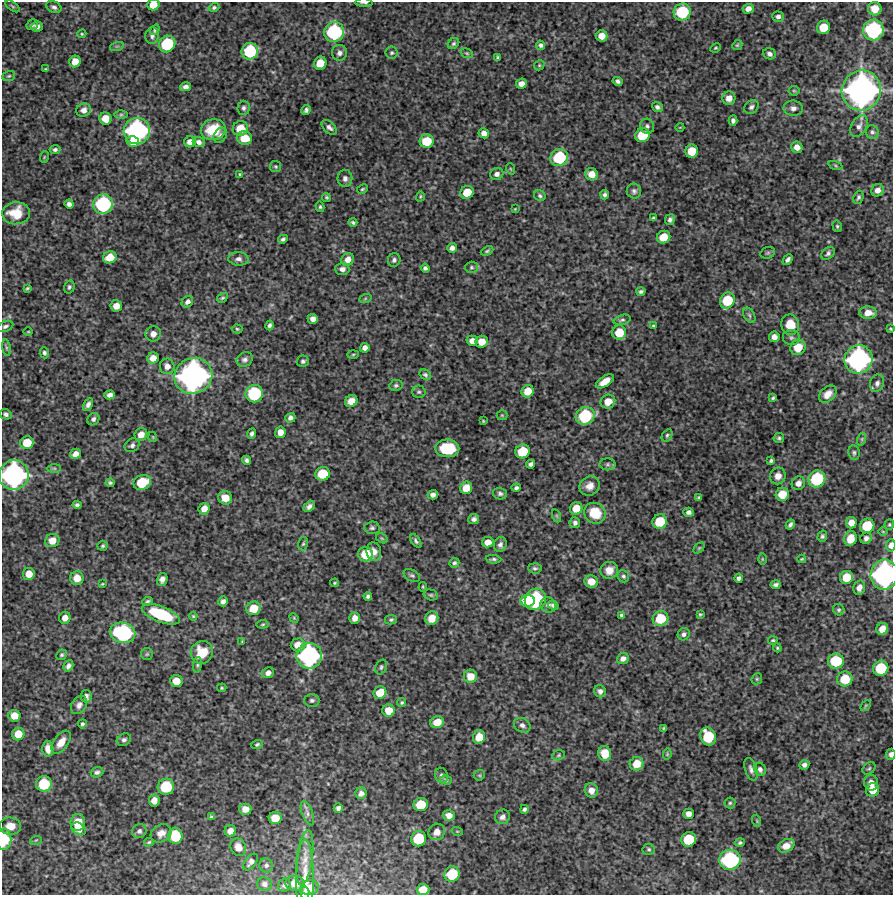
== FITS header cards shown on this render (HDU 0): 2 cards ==
NAXIS1  =                  891 /Length X axis
NAXIS2  =                  893 /Length Y axis

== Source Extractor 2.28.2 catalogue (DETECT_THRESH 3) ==
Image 891 x 893 px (HDU 0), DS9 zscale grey, 1 PNG px = 1 image px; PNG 895 x 897 px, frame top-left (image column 1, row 893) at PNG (2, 2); each listed source drawn as its Kron ellipse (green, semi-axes under 4 px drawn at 4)
Background 4770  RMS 170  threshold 503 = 3 sigma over >= 5 px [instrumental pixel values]
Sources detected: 374; all 374 listed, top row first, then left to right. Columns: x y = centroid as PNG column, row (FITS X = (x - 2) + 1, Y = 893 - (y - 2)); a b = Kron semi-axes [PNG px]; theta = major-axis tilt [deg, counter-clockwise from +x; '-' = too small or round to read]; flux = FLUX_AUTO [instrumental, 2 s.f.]
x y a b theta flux
364 3 8 3 -2 2.4e+04
153 5 6 5 - 1.3e+05
13 6 8 3 -35 1.5e+04
54 7 8 5 -26 3.2e+04
214 7 5 4 - 1.9e+04
748 9 5 5 - 6.6e+04
875 9 7 6 - 1.1e+05
682 12 8 8 - 5.4e+05
778 16 6 5 - 3.2e+04
32 25 6 5 - 2.6e+04
37 26 6 5 - 4.3e+04
823 27 7 6 - 2.3e+05
155 30 5 4 - 1.7e+04
873 30 10 10 - 1.0e+06
334 32 10 9 - 9.0e+05
82 34 4 4 - 1.2e+04
152 36 8 6 83 4.0e+04
602 36 6 5 - 1.0e+05
167 44 8 8 - 5.6e+05
454 44 6 5 - 2.2e+04
541 45 4 4 - 2.9e+04
737 45 5 4 - 1.5e+04
117 46 7 4 18 2.1e+04
716 48 5 3 - 1.3e+04
250 51 8 8 - 5.5e+05
339 53 8 7 - 4.3e+04
392 53 6 6 - 2.3e+04
467 53 6 4 -21 1.5e+04
769 54 6 5 - 3.8e+04
498 58 4 3 - 1.9e+04
75 61 6 5 - 1.2e+05
320 63 6 6 - 1.8e+05
539 65 5 4 - 1.4e+04
46 69 3 2 - 1.1e+04
9 76 6 5 - 2.0e+04
618 81 5 4 - 3.0e+04
521 84 5 5 - 6.9e+04
185 87 5 4 - 4.3e+04
861 90 20 19 - 4.0e+06
794 91 5 5 - 1.5e+04
729 98 6 6 - 8.7e+04
657 107 6 4 -39 3.0e+04
751 107 8 6 40 3.3e+04
243 108 7 6 - 3.0e+04
793 108 9 7 -7 5.3e+04
84 110 7 6 - 5.6e+04
306 110 5 4 - 2.8e+04
121 115 6 4 1 1.6e+04
105 119 6 6 - 1.4e+05
733 121 5 4 - 3.2e+04
647 126 7 7 - 3.4e+04
859 126 12 7 62 5.0e+04
329 127 9 5 -43 4.2e+04
680 127 4 3 - 8.2e+03
240 129 8 7 - 2.1e+05
213 130 12 10 12 3.0e+05
137 131 13 13 - 1.7e+06
872 132 7 6 - 2.8e+04
484 133 5 5 - 5.9e+04
220 135 8 6 58 3.2e+04
642 135 7 7 - 3.3e+05
244 138 7 6 - 1.9e+05
133 141 6 5 - 1.4e+05
427 141 7 6 - 2.6e+05
190 142 6 5 - 7.0e+04
199 142 6 5 - 4.7e+04
797 147 6 5 - 8.1e+04
55 150 5 4 - 2.3e+04
692 151 6 6 - 2.1e+05
44 157 6 3 72 1.1e+04
559 158 9 8 - 5.5e+05
836 166 7 3 -19 1.5e+04
276 167 5 5 - 1.8e+04
511 169 6 3 -70 1.2e+04
240 174 4 3 - 1.4e+04
497 174 7 6 - 4.4e+04
592 174 6 6 - 1.1e+05
345 178 8 7 - 4.7e+04
362 189 6 4 27 1.6e+04
877 190 6 6 - 6.2e+04
634 191 7 7 - 3.3e+04
467 192 7 6 - 2.1e+05
605 195 5 4 - 2.7e+04
420 196 5 3 - 1.3e+04
540 196 6 5 - 2.2e+04
326 197 4 4 - 1.6e+04
858 197 7 5 67 2.4e+04
69 204 4 4 - 4.1e+04
103 204 10 9 - 9.1e+05
320 207 5 4 - 1.8e+04
515 209 3 3 - 8.5e+03
16 213 14 11 5 2.6e+05
654 218 4 4 - 2.0e+04
670 220 5 5 - 3.4e+04
353 222 4 3 - 2.0e+04
837 226 6 4 -75 1.8e+04
664 237 7 6 - 1.9e+05
283 239 5 4 - 2.6e+04
452 248 5 5 - 4.7e+04
487 251 6 4 24 1.9e+04
768 253 7 5 21 1.9e+04
828 253 7 5 44 2.8e+04
110 257 7 6 - 1.8e+05
238 259 10 7 -4 4.6e+04
348 259 7 6 - 8.1e+04
788 259 6 4 45 3.3e+04
394 260 7 6 - 3.4e+04
471 267 6 5 - 2.2e+04
425 268 4 4 - 2.6e+04
342 269 7 6 - 5.0e+04
69 287 6 5 - 2.4e+04
27 288 4 2 - 1.4e+04
641 291 4 3 - 2.5e+04
222 298 6 4 31 1.6e+04
365 299 6 4 19 1.6e+04
727 301 8 7 - 3.8e+05
187 302 6 5 - 4.3e+04
116 306 6 5 - 9.9e+04
868 313 8 6 -4 1.1e+05
749 315 8 5 -60 2.4e+04
313 319 5 5 - 6.4e+04
622 320 8 5 15 2.5e+04
270 325 5 4 - 2.9e+04
790 325 10 9 - 2.1e+05
5 326 8 5 22 2.8e+04
653 326 4 3 - 1.4e+04
237 329 5 4 - 1.4e+04
890 329 3 2 - 1.1e+04
28 332 5 3 - 1.0e+04
619 333 7 7 - 2.2e+05
153 334 8 7 - 6.5e+04
774 337 5 5 - 6.4e+04
791 338 8 7 - 3.4e+04
472 341 6 5 - 7.1e+04
482 342 6 6 - 1.4e+05
798 347 8 7 - 2.1e+05
6 348 8 4 -81 2.1e+04
365 348 5 4 - 5.4e+04
44 353 5 4 - 2.4e+04
353 354 6 4 2 1.3e+04
153 358 6 5 - 9.7e+04
245 359 8 7 - 4.1e+04
858 359 14 14 - 2.0e+06
303 361 6 5 - 2.8e+04
167 366 7 7 - 6.9e+04
425 375 6 5 - 2.1e+04
193 376 19 17 23 3.5e+06
605 381 10 5 33 1.2e+05
877 383 9 7 71 4.0e+04
396 385 7 5 11 2.6e+04
528 391 6 6 - 1.4e+05
419 392 7 6 - 2.3e+04
254 394 9 8 - 6.6e+05
828 394 10 7 46 9.3e+04
110 395 5 4 - 5.0e+04
773 398 4 3 - 1.8e+04
351 401 6 5 - 1.2e+05
608 402 7 7 - 1.4e+05
88 404 7 4 61 3.9e+04
6 414 6 5 - 3.2e+04
502 415 5 5 - 1.3e+04
585 416 10 8 27 6.7e+05
290 418 5 4 - 4.0e+04
93 419 6 5 - 3.4e+04
483 421 3 2 - 1.1e+04
280 432 6 5 - 7.9e+04
141 434 6 6 - 9.3e+04
252 434 5 3 - 2.6e+04
667 435 6 5 - 1.9e+04
153 437 5 3 - 9.0e+03
779 438 5 5 - 2.1e+04
862 439 6 4 72 1.9e+04
27 443 7 6 - 2.0e+05
132 445 8 6 35 3.4e+04
447 448 12 9 0 3.8e+05
522 451 7 7 - 3.1e+05
854 453 7 5 -83 2.4e+04
75 454 5 5 - 6.7e+04
247 460 4 4 - 2.9e+04
771 461 4 3 - 2.1e+04
531 464 4 4 - 3.1e+04
607 464 8 6 0 3.0e+04
54 468 7 4 0 2.0e+04
323 474 7 7 - 3.0e+05
14 475 15 15 - 2.3e+06
778 476 8 8 - 7.8e+04
817 479 9 8 - 6.0e+05
142 482 9 7 25 3.6e+05
110 483 4 3 - 2.1e+04
798 483 7 6 - 6.3e+04
590 486 10 9 - 8.9e+04
466 488 6 6 - 1.4e+05
516 488 5 4 - 2.7e+04
500 494 7 5 -14 2.9e+04
782 494 7 6 - 2.0e+05
433 495 5 5 - 4.6e+04
699 497 3 3 - 1.7e+04
225 498 7 6 - 1.4e+05
77 505 4 4 - 2.4e+04
309 506 6 4 41 4.3e+04
576 508 6 6 - 1.6e+05
204 509 6 5 - 8.4e+04
689 512 5 4 - 4.2e+04
595 513 11 10 - 3.1e+05
557 516 7 4 -71 1.6e+04
474 519 5 5 - 3.6e+04
660 522 7 7 - 3.0e+05
575 523 5 5 - 3.0e+04
851 523 6 5 - 9.6e+04
790 524 5 4 - 2.9e+04
889 525 5 5 - 1.5e+04
867 526 7 7 - 3.6e+05
372 528 7 6 - 2.6e+04
883 532 4 3 - 9.4e+03
822 536 6 4 74 2.3e+04
382 538 6 4 -30 1.7e+04
850 538 7 6 - 1.6e+05
866 538 6 5 - 3.9e+04
52 541 7 6 - 1.2e+05
416 541 8 4 -55 2.8e+04
488 542 6 5 - 9.7e+04
303 544 7 5 73 1.8e+04
500 545 7 6 - 3.8e+04
891 545 6 4 84 6.5e+04
103 546 5 5 - 1.7e+04
699 548 6 4 44 1.5e+04
374 551 9 7 -83 6.6e+04
365 554 7 7 - 2.8e+05
493 559 8 4 -4 2.4e+04
762 559 5 3 - 1.2e+04
802 559 4 3 - 1.1e+04
454 563 5 4 - 2.4e+04
535 568 7 5 -5 2.5e+04
609 570 9 8 - 9.4e+04
29 574 6 6 - 1.2e+05
412 575 9 5 -29 2.8e+04
884 575 15 13 80 2.2e+06
623 576 6 5 - 2.5e+04
847 577 7 6 - 2.1e+05
77 578 7 6 - 1.2e+05
739 578 4 3 - 2.9e+04
162 579 6 5 - 5.0e+04
591 581 7 6 - 1.4e+05
335 583 4 3 - 1.4e+04
102 584 3 2 - 9.9e+03
776 585 5 4 - 3.1e+04
423 587 4 2 - 1.1e+04
859 588 7 6 - 6.9e+04
431 595 7 5 -14 2.1e+04
368 596 4 4 - 2.7e+04
535 599 11 10 - 9.5e+05
147 601 5 3 - 2.2e+04
223 601 5 4 - 4.6e+04
527 601 7 6 - 3.0e+05
548 605 8 7 - 4.0e+04
553 605 6 4 -28 2.7e+04
253 608 7 6 - 1.9e+05
839 610 6 5 - 2.0e+04
161 614 20 8 -21 6.3e+05
700 614 4 3 - 1.4e+04
622 615 4 3 - 2.1e+04
193 616 4 4 - 1.3e+04
65 618 6 5 - 7.4e+04
294 618 5 4 - 1.2e+04
355 618 5 5 - 7.1e+04
432 618 7 6 - 1.1e+05
660 618 8 7 - 3.2e+05
391 620 6 4 12 2.0e+04
263 624 6 4 7 1.5e+04
882 629 6 5 - 1.2e+05
123 633 13 10 -14 1.2e+06
684 634 6 6 - 3.0e+04
773 640 5 3 - 1.4e+04
242 642 3 2 - 9.7e+03
298 645 7 6 - 1.2e+05
777 648 4 4 - 1.3e+04
202 652 11 11 - 2.6e+05
147 654 6 6 - 1.7e+04
62 655 5 5 - 2.1e+04
309 656 13 12 - 1.6e+06
623 658 6 5 - 5.1e+04
836 661 8 7 - 4.5e+05
197 665 8 4 83 1.9e+04
68 666 6 4 59 4.2e+04
381 667 8 5 64 2.3e+04
881 668 8 7 - 4.2e+05
268 673 6 5 - 5.5e+04
470 676 6 6 - 1.4e+05
757 679 6 5 - 1.6e+04
845 679 7 7 - 2.8e+05
176 681 6 6 - 1.4e+05
222 688 5 4 - 1.4e+04
600 691 6 5 - 3.8e+04
380 693 7 6 - 1.7e+05
86 696 6 5 - 3.8e+04
312 700 7 6 - 3.0e+04
402 703 4 4 - 1.6e+04
79 705 10 7 57 4.6e+04
866 706 6 4 46 1.3e+04
389 710 6 6 - 1.5e+05
14 716 6 6 - 1.3e+05
437 722 7 6 - 1.5e+05
82 724 4 3 - 2.1e+04
522 725 8 7 - 5.0e+04
664 728 4 3 - 1.7e+04
18 734 6 6 - 1.6e+05
479 737 7 6 - 1.7e+05
708 737 9 7 -67 4.2e+05
124 740 7 6 - 3.1e+04
61 742 13 7 54 1.2e+05
257 744 6 4 21 1.8e+04
48 749 8 5 -89 7.4e+04
605 753 7 6 - 2.1e+05
667 754 6 4 79 1.4e+04
891 754 6 4 87 4.3e+04
558 755 6 5 - 1.8e+04
637 764 7 6 - 1.7e+05
804 765 5 4 - 3.7e+04
869 768 7 5 40 2.0e+04
751 769 11 6 -73 4.1e+04
760 769 7 5 -63 3.6e+04
97 772 6 5 - 2.7e+04
441 775 8 6 -71 3.5e+04
479 775 6 5 - 1.6e+04
446 780 6 4 -17 1.7e+04
871 783 8 7 - 8.4e+04
44 784 8 7 - 3.9e+05
166 787 8 8 - 4.7e+05
591 790 7 6 - 9.0e+04
872 790 7 6 - 1.8e+05
361 793 6 5 - 4.2e+04
154 800 6 5 - 8.3e+04
730 803 5 5 - 1.7e+04
421 805 7 6 - 2.8e+05
338 808 4 4 - 3.1e+04
245 809 6 5 - 9.1e+04
524 809 4 3 - 2.3e+04
307 813 13 5 -70 4.6e+04
688 814 5 5 - 6.3e+04
449 816 6 5 - 8.6e+04
212 817 4 3 - 2.0e+04
503 817 8 7 - 5.0e+04
275 818 6 6 - 1.8e+05
757 821 6 4 -72 1.4e+04
78 822 8 7 - 2.3e+05
10 826 10 8 -4 1.2e+05
79 829 8 5 -33 6.8e+04
139 831 7 6 - 3.6e+04
230 831 6 5 - 8.5e+04
457 831 5 3 - 1.1e+04
437 832 8 8 - 9.6e+04
161 833 11 8 29 8.2e+04
175 836 8 7 - 3.6e+05
4 839 10 7 89 3.6e+05
419 839 8 7 - 3.8e+05
689 839 7 7 - 3.7e+05
36 840 6 3 18 1.2e+04
149 842 5 3 - 1.4e+04
740 843 5 4 - 2.0e+04
786 846 8 6 28 1.2e+05
238 847 9 7 -63 9.0e+04
649 849 6 5 - 2.0e+04
305 857 28 8 83 1.4e+05
730 860 11 10 - 1.1e+06
251 862 10 5 52 4.1e+04
266 865 7 7 - 3.2e+04
452 874 8 7 - 4.0e+05
305 880 41 8 90 1.9e+05
295 883 9 7 -6 1.2e+05
265 884 7 7 - 4.3e+04
284 885 7 6 - 3.2e+04
310 888 9 7 11 1.1e+05
423 889 6 5 - 1.3e+05
305 893 6 4 -85 2.4e+04
At the frame edge (FLAGS 8, measured only in part): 9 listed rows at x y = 364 3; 153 5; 890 329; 14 475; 891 545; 884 575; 891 754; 4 839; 305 893